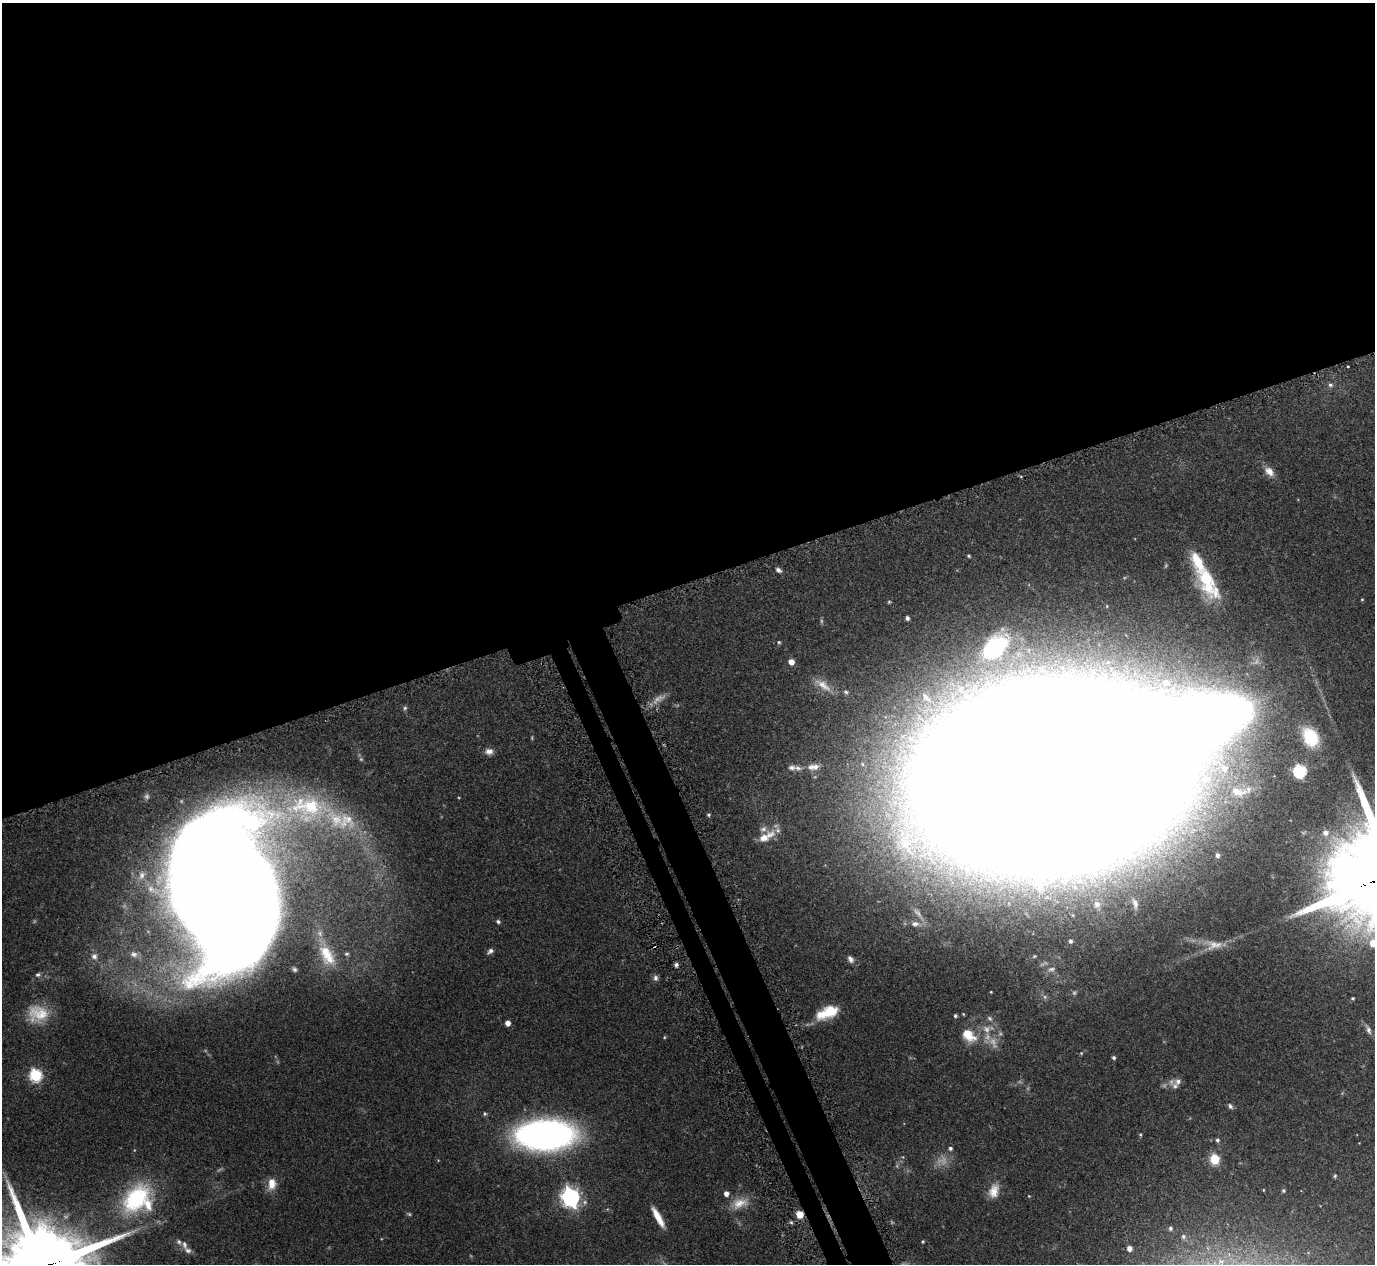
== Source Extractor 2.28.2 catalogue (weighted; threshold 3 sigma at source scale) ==
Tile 2 of 4 x 4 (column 2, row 1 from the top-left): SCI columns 1424-2796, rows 3971-5232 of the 5575 x 5551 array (HDU 1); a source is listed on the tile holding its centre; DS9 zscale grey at full resolution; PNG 1377 x 1266 px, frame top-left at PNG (2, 3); no overlay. Shown black and unused: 48% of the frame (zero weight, under 3 of 5 exposures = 4% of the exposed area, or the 3 px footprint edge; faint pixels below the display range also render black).
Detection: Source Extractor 2.28.2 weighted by HDU 2 'WHT'; one run over the whole footprint, this tile lists its part. Background 0.0876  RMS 0.0034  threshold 0.0154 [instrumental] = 3 sigma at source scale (4.5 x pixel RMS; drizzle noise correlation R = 1.50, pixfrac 1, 0.05/0.05 arcsec/px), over >= 5 px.
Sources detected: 112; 10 too faint to see at this stretch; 3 inside a brighter object's white glare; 1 cosmic-ray / hot-pixel residue — not listed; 11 inside a brighter listed object's ellipse — not listed separately; the other 87 listed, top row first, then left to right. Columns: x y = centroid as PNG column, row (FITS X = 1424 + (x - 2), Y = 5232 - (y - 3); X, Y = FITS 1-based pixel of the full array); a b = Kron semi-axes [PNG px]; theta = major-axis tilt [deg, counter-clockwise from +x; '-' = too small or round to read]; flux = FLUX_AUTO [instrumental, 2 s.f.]
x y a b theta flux
1348 366 3 2 - 0.3
1330 385 7 6 - 0.88
1269 472 15 9 -45 2.9
969 556 5 4 - 0.46
778 570 7 5 -32 1.1
1207 581 47 19 -62 20
1362 599 4 3 - 0.28
889 602 5 4 - 0.4
907 618 4 4 - 1
779 642 5 4 - 0.46
995 647 29 17 44 36
791 662 5 5 - 2.7
1166 682 11 10 - 3.4
823 685 28 10 -35 4.7
846 692 6 5 - 0.67
405 708 6 5 - 0.58
1310 737 22 15 -59 12
489 751 10 8 -3 1.9
815 767 12 9 42 2.3
798 768 11 7 -18 1.8
1224 768 9 7 -71 1.9
1300 771 6 6 - 53
1052 777 150 91 5 6000
1238 792 21 9 -11 2.9
307 807 60 32 -4 40
709 815 5 5 - 0.51
1326 832 7 7 - 1.8
766 836 25 10 30 5.2
1218 855 6 5 - 1.1
142 875 11 8 70 1.8
224 885 84 64 -74 2100
1097 904 9 8 - 1.2
1135 904 13 6 -74 1.4
498 921 5 4 - 0.75
915 924 10 7 0 1.6
1070 941 6 5 - 1
1373 943 9 7 75 4.6
490 951 8 5 41 1.1
134 954 11 8 -18 1.7
327 954 42 18 -64 14
347 954 6 6 - 0.77
94 956 10 9 - 1.8
850 959 9 6 -58 1.3
676 965 5 5 - 0.92
294 969 7 5 -58 0.8
1051 969 12 7 13 1.7
38 975 7 6 - 0.88
655 978 8 7 - 1.1
991 992 3 3 - 0.26
1353 998 3 3 - 0.37
827 1013 26 12 22 10
38 1014 28 23 2 11
963 1014 5 4 - 0.35
955 1016 5 5 - 0.64
508 1023 5 5 - 2.1
987 1029 14 12 10 4.5
1368 1030 13 6 -68 1.3
969 1035 23 14 -40 7.6
664 1037 5 3 - 0.32
993 1043 21 10 -67 4
1081 1053 4 4 - 0.35
1114 1057 4 4 - 0.69
35 1075 6 6 - 45
1178 1081 10 9 - 1.7
1230 1106 9 5 -53 0.86
485 1114 5 5 - 0.55
545 1135 44 23 1 170
1217 1140 5 5 - 0.75
950 1148 5 5 - 0.73
1215 1159 6 5 - 23
1335 1176 5 4 - 0.43
272 1184 15 10 84 4
1283 1190 5 4 - 0.53
994 1191 19 12 70 4.3
726 1194 5 5 - 1.7
1029 1196 4 4 - 0.26
571 1197 8 7 - 160
136 1199 43 28 49 30
740 1203 24 13 18 5.4
800 1214 5 5 - 6.2
658 1217 24 6 -61 5.2
791 1222 6 3 -20 0.49
1170 1228 6 5 - 0.82
1183 1236 6 6 - 0.81
923 1242 4 3 - 0.4
184 1245 11 6 -69 1.4
1129 1248 5 5 - 1.9
Overlapping masked pixels (flux is a lower limit): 1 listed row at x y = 800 1214
Isophote crosses this tile's border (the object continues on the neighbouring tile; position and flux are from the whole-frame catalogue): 3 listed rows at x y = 1373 943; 1368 1030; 136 1199